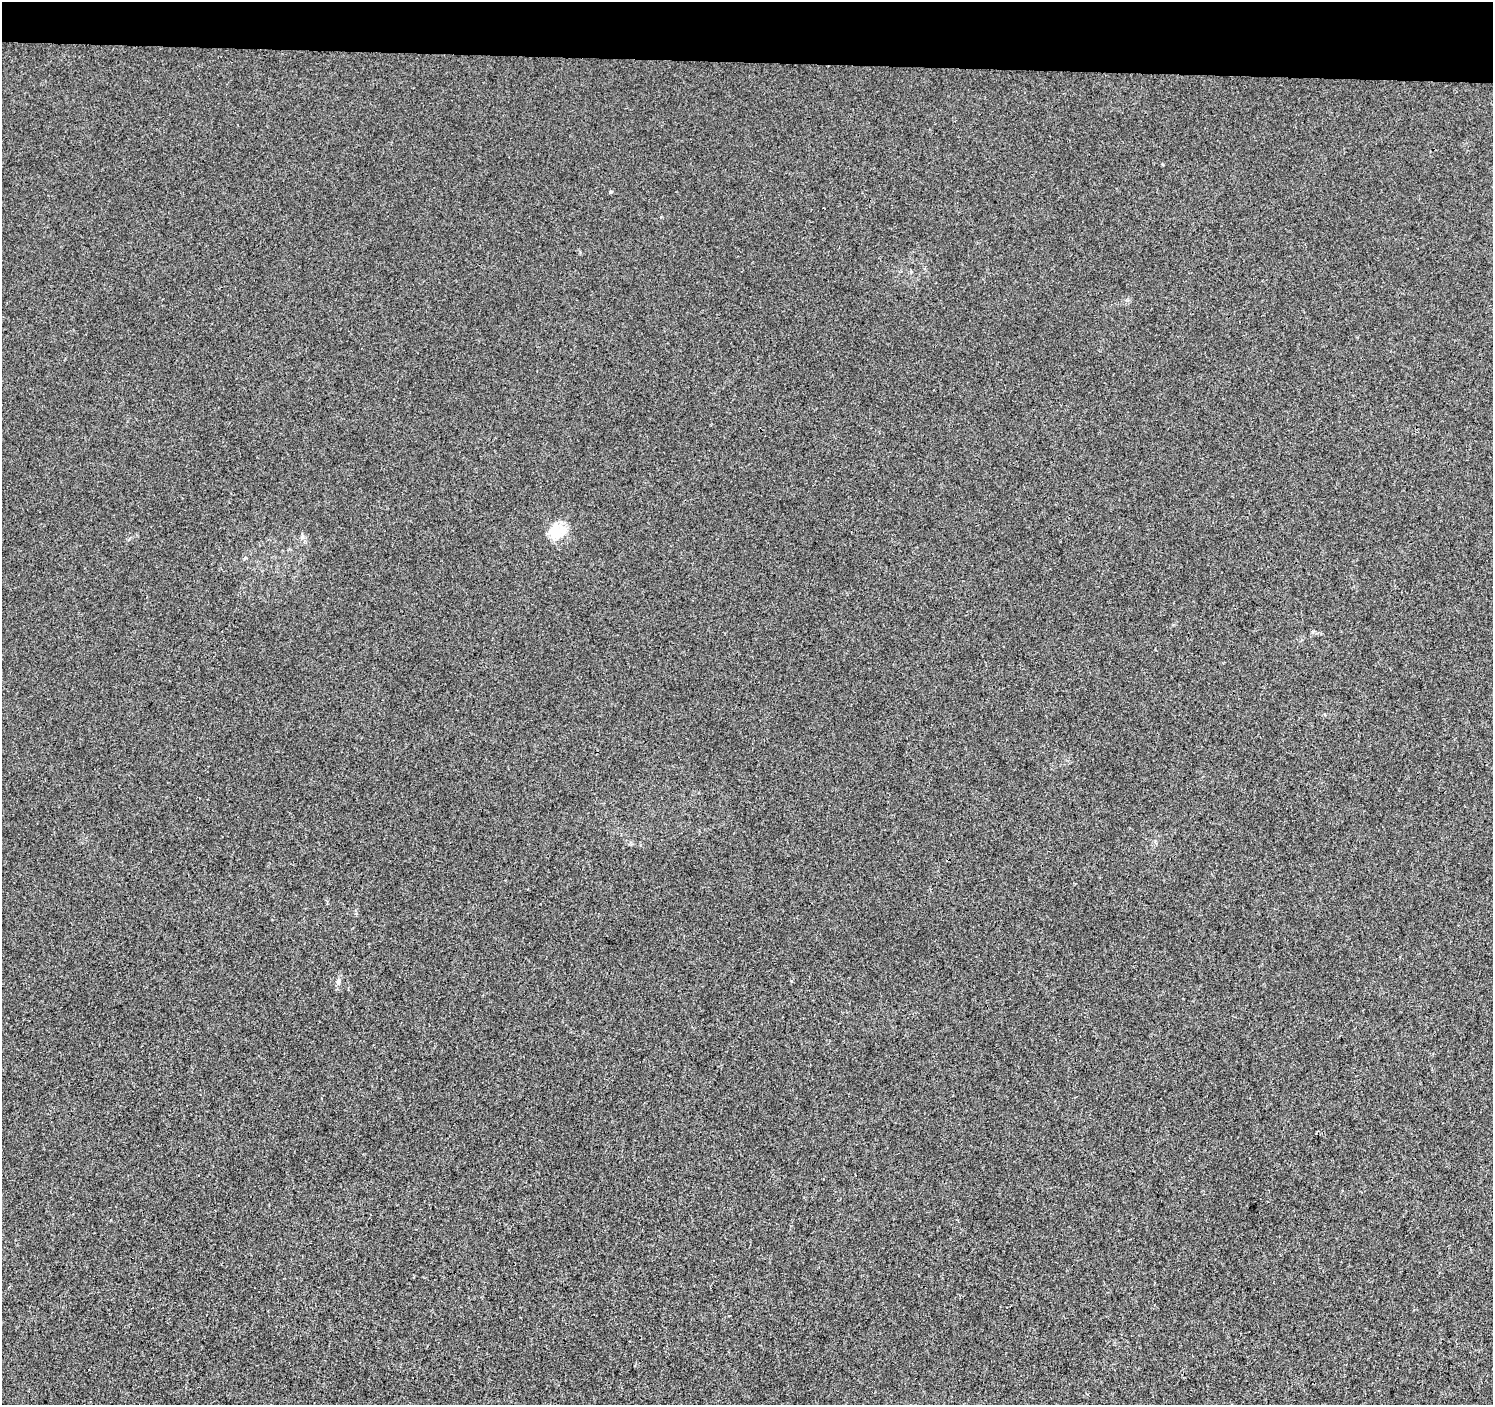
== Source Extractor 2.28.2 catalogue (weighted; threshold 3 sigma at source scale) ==
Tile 2 of 3 x 3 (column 2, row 1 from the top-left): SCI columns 1501-2991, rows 3090-4492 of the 4483 x 4719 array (HDU 1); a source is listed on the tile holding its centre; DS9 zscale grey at full resolution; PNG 1495 x 1407 px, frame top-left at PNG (2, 2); no overlay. Shown black and unused: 4% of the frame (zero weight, under 3 of 4 exposures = <1% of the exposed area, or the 3 px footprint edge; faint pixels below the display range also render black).
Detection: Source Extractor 2.28.2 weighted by HDU 2 'WHT'; one run over the whole footprint, this tile lists its part. Background 0.00165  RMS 0.0029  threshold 0.0132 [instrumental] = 3 sigma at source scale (4.5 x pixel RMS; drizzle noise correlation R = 1.50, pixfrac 1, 0.0396/0.0396 arcsec/px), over >= 5 px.
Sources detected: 4; all 4 listed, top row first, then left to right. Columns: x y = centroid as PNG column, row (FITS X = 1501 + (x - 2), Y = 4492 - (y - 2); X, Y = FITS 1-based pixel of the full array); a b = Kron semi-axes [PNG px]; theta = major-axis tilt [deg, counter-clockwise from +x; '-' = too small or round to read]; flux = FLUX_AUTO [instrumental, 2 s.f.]
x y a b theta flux
611 192 5 4 - 0.38
554 531 18 17 - 7.1
302 537 6 5 - 0.57
338 982 8 6 74 0.85